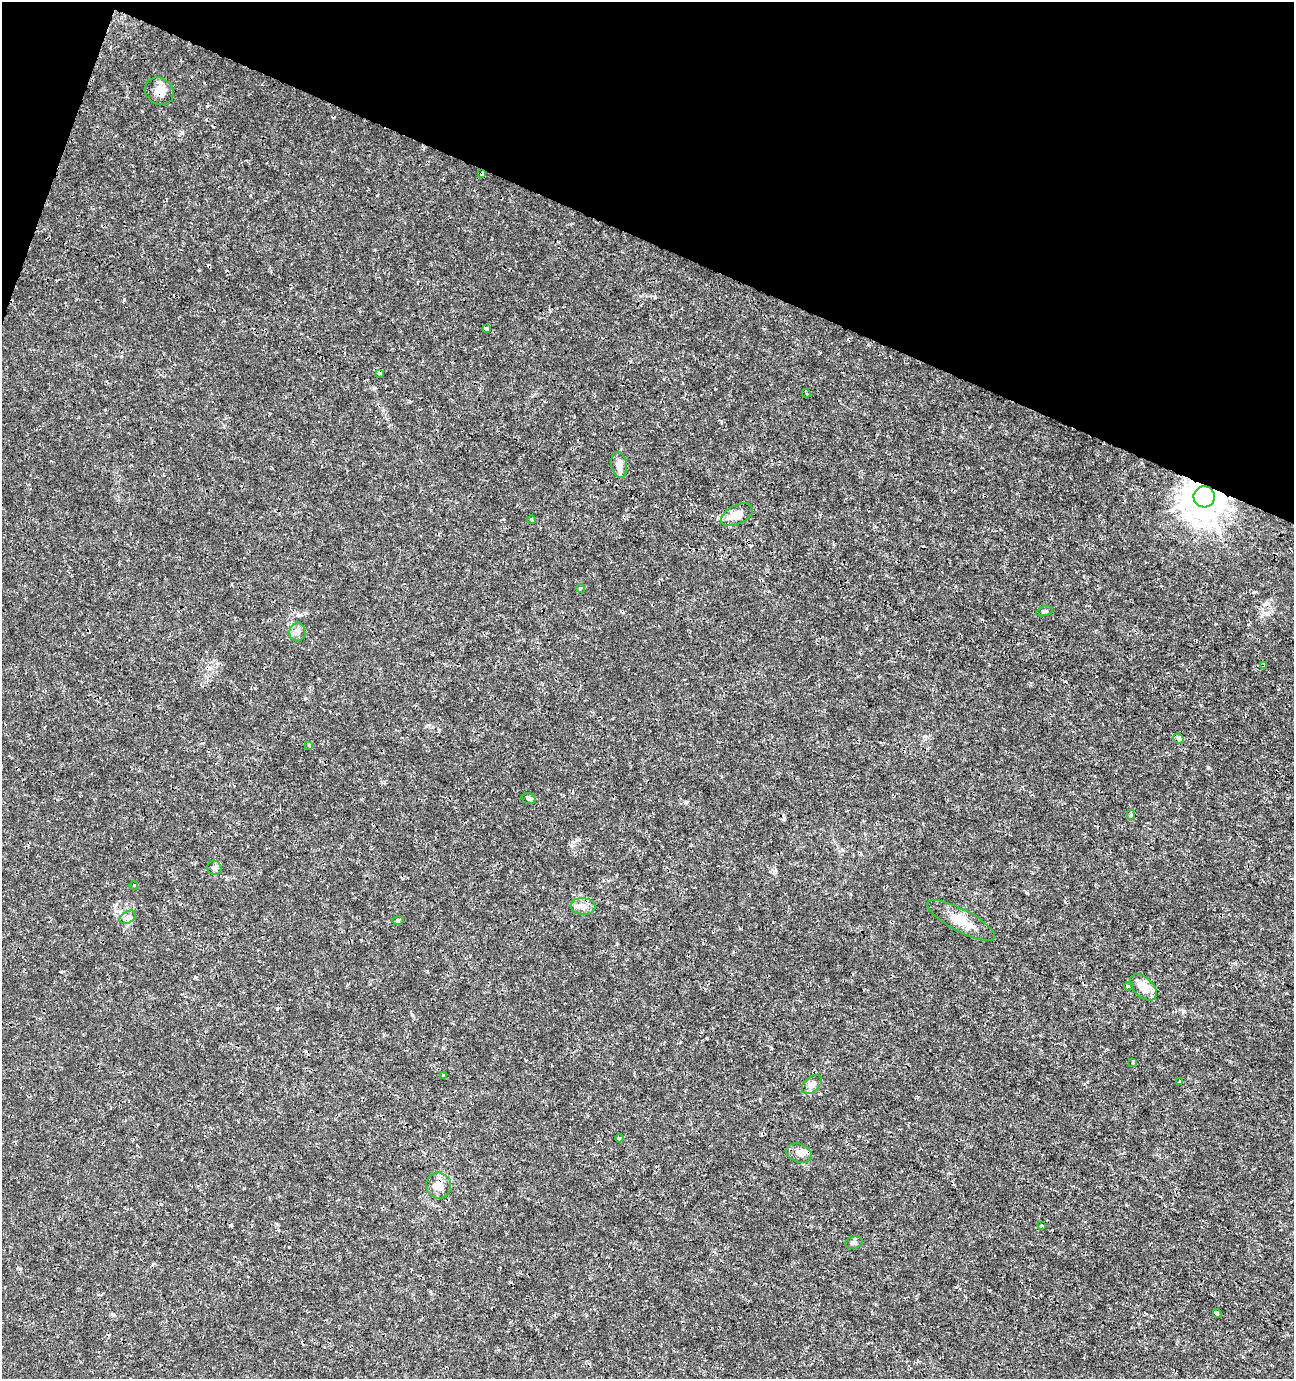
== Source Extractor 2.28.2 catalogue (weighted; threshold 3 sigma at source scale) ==
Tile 2 of 4 x 4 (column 2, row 1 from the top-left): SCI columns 1503-2794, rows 4140-5516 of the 5654 x 5517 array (HDU 1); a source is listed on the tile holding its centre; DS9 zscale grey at full resolution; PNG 1296 x 1381 px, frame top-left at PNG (2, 2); each listed source drawn as its Kron ellipse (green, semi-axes under 4 px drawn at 4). Shown black and unused: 19% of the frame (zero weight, under 3 of 4 exposures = <1% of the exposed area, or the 3 px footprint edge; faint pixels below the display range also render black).
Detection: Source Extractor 2.28.2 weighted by HDU 2 'WHT'; one run over the whole footprint, this tile lists its part. Background 0.0017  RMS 0.001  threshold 0.00448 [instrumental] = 3 sigma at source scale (4.5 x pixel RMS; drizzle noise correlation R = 1.50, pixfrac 1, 0.0396/0.0396 arcsec/px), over >= 5 px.
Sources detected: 42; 7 cosmic-ray / hot-pixel residue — neither listed nor drawn; the other 35 listed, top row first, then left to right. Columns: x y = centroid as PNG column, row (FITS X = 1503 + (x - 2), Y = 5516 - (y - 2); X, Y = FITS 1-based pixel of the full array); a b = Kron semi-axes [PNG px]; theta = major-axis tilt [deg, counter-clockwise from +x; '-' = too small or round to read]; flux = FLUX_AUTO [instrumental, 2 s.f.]
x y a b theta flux
159 91 15 13 -38 0.98
482 174 3 3 - 0.63
487 328 3 3 - 0.44
379 373 4 3 - 0.33
806 393 5 3 - 0.1
619 465 13 8 -81 0.75
1204 497 10 10 - 200
737 515 17 9 27 1.2
532 520 4 2 - 0.09
580 588 4 3 - 0.11
1044 611 8 4 14 0.2
298 632 9 8 - 0.43
1263 665 4 3 - 0.13
1179 739 6 4 -42 0.15
309 745 3 3 - 0.18
529 798 7 5 -15 0.19
1131 815 5 4 - 0.2
214 868 7 7 - 0.38
134 885 4 2 - 0.076
583 906 12 8 -5 0.68
128 917 9 5 30 0.34
398 920 6 4 1 0.12
961 920 38 11 -28 1.8
1128 986 4 3 - 0.2
1143 987 16 9 -44 1.6
1133 1062 4 3 - 0.14
443 1075 3 3 - 0.14
1180 1081 3 3 - 0.19
812 1084 11 7 42 0.73
619 1138 4 3 - 0.095
799 1153 13 9 -19 0.66
439 1186 13 12 - 1.2
1042 1226 3 3 - 0.26
854 1243 9 6 14 0.3
1217 1314 4 3 - 0.14
Overlapping masked pixels (flux is a lower limit): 4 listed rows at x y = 159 91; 482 174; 1204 497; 1263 665
Unlisted compact peaks at least as high as the median listed source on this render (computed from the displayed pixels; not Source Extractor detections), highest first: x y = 1208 767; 182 133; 686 802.